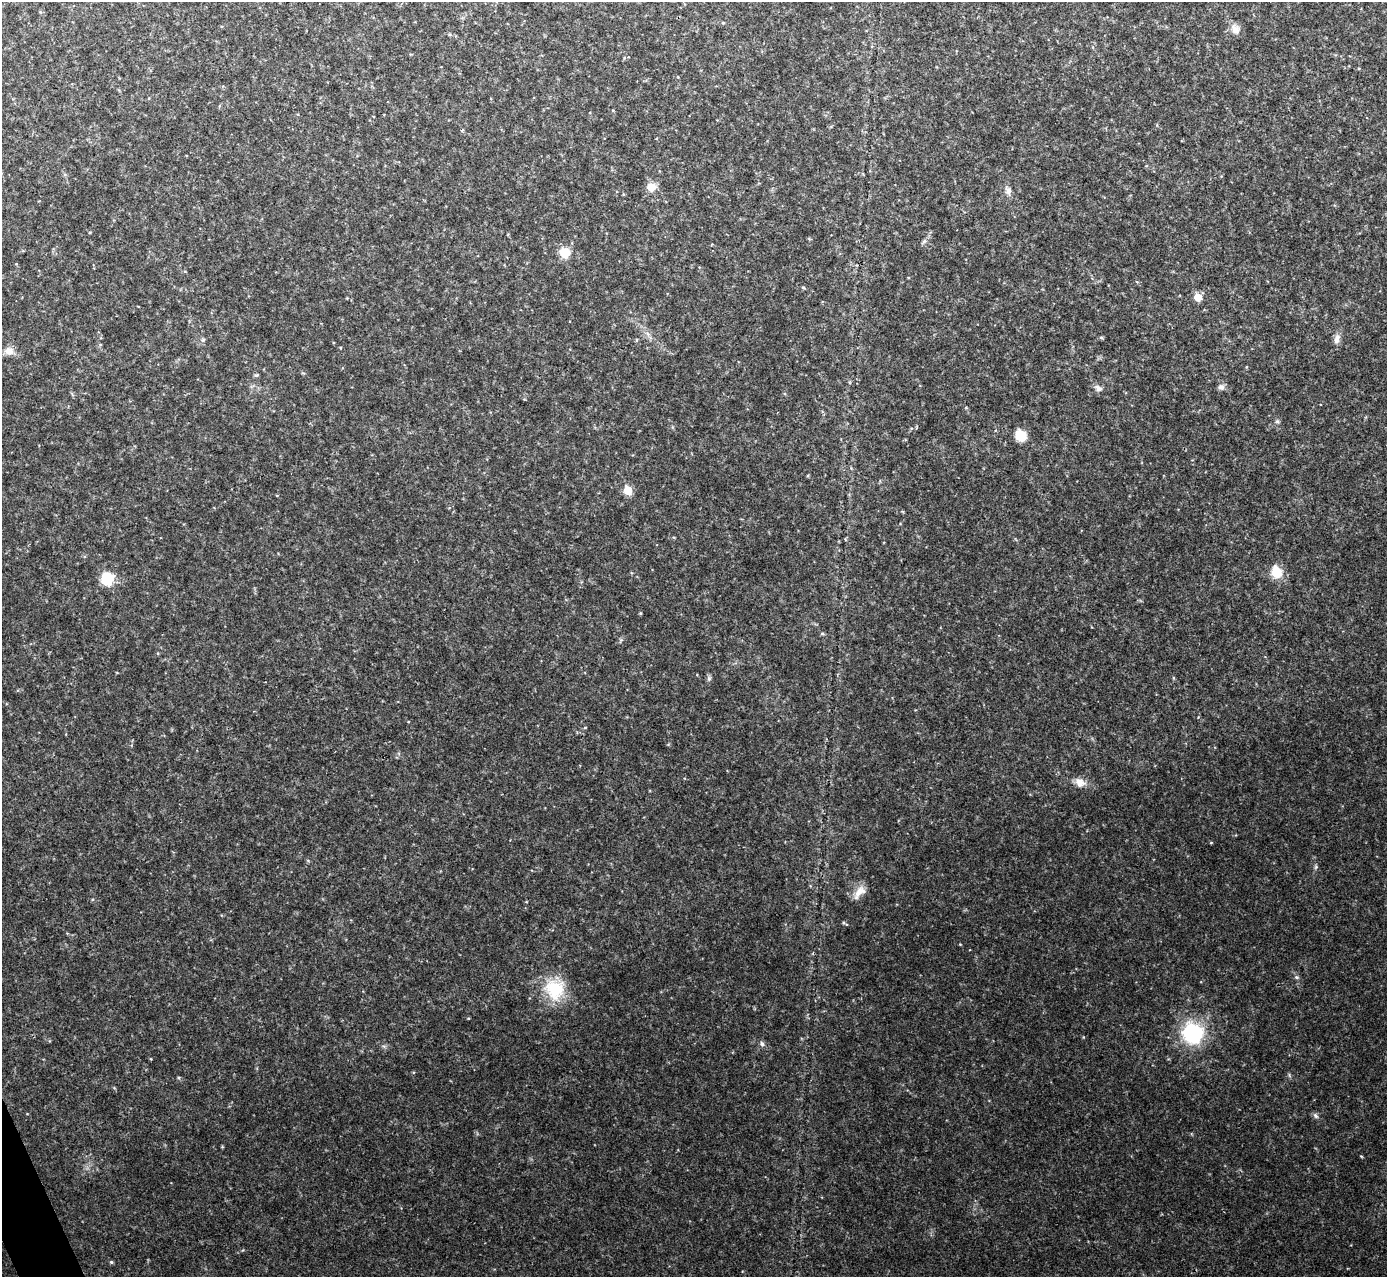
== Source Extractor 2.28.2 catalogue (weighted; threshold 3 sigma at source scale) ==
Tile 7 of 4 x 4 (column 3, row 2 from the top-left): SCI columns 2772-4156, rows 2702-3976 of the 5544 x 5531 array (HDU 1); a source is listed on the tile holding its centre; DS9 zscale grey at full resolution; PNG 1389 x 1279 px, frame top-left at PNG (2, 2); no overlay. Shown black and unused: <1% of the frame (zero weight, under 2 of 3 exposures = <1% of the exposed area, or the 3 px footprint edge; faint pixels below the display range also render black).
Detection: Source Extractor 2.28.2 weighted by HDU 2 'WHT'; one run over the whole footprint, this tile lists its part. Background 0.0828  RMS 0.0084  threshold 0.0378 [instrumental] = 3 sigma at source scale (4.5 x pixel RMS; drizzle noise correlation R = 1.50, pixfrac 1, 0.05/0.05 arcsec/px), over >= 5 px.
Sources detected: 43; all 43 listed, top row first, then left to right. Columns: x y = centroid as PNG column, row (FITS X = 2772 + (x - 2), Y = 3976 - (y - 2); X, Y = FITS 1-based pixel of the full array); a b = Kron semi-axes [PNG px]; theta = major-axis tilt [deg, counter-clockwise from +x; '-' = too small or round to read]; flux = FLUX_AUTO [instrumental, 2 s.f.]
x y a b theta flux
723 23 4 4 - 0.79
1235 29 13 11 -63 6.9
613 110 5 3 - 0.72
463 130 5 3 - 1
651 187 9 8 - 11
1008 191 12 8 -78 4.4
925 241 7 4 70 1.8
564 253 9 9 - 19
803 287 6 4 -3 0.96
1198 297 6 5 - 15
1101 338 5 4 - 1.2
1337 339 16 7 73 5.1
203 340 6 5 - 1.6
9 351 12 10 -9 7.3
1246 367 5 3 - 0.67
256 375 6 5 - 1.3
1221 387 9 8 - 3.3
1098 388 10 7 -32 4
966 407 5 3 - 0.78
1277 421 6 6 - 1.7
1021 436 8 7 - 32
808 475 5 3 - 0.74
628 490 6 5 - 26
1276 572 16 13 -69 16
107 578 10 9 - 33
822 634 6 4 0 1
621 640 7 4 89 1.3
709 678 8 6 75 2.1
1173 678 6 4 -88 0.87
585 728 5 3 - 0.74
1080 782 16 12 -26 8.5
1211 843 5 3 - 0.77
1316 867 6 5 - 1.5
859 892 22 11 50 9.8
843 923 5 5 - 1.3
1297 977 7 5 -20 1.6
555 989 30 26 90 38
1193 1033 14 13 - 97
762 1044 7 6 - 2.3
1289 1075 7 4 -72 1.3
1315 1116 8 6 -47 2.5
1361 1156 4 3 - 0.77
111 1262 5 4 - 1.3